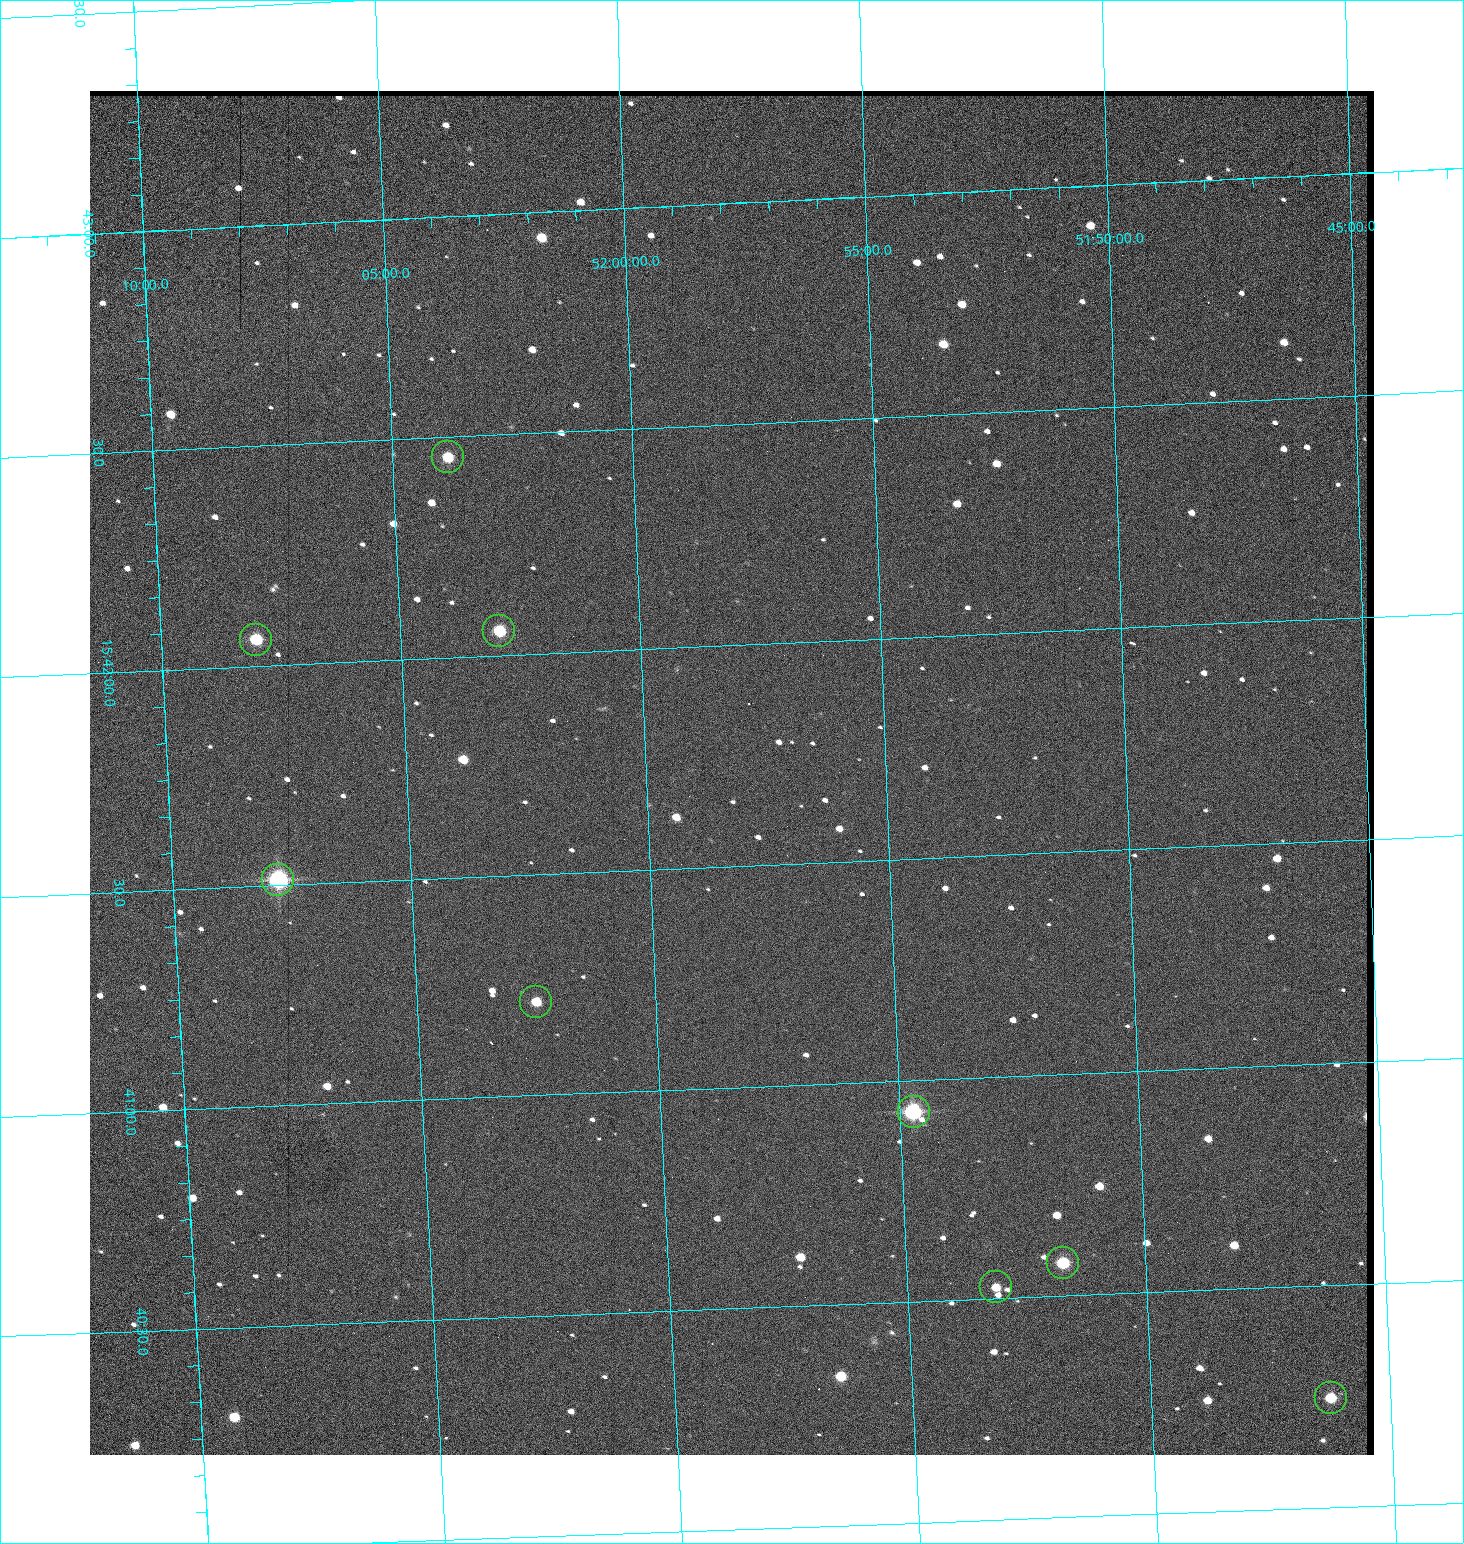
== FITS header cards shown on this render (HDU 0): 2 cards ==
NAXIS1  =                 1284 / length of data axis 1
NAXIS2  =                 1364 / length of data axis 2

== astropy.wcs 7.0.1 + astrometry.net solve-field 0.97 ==
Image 1284 x 1364 px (HDU 0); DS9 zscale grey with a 90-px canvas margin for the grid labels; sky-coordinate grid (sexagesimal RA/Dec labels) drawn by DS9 from the SOLVED WCS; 9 Tycho-2 reference stars matched to detected sources circled (green)
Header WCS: RA---TAN/DEC--TAN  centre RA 15:41:43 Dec +51:58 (235.43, +51.97 deg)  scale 1.26 arcsec/px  FOV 26.9' x 28.5'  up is +93 deg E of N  parity flipped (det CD > 0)
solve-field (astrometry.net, Tycho-2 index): VERIFIED the header's WCS against the Tycho-2 star catalogue (9 matches, 0 conflicts) and refined it, rather than solving blind
Solved WCS: RA---TAN-SIP/DEC--TAN-SIP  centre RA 15:41:43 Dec +51:58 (235.43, +51.97 deg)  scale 1.25 arcsec/px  FOV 26.8' x 28.5'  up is +92 deg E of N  parity flipped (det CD > 0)
The solver's refit moves the header's centre by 0.51 arcsec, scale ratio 0.9969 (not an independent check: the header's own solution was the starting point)
Tycho-2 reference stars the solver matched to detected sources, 9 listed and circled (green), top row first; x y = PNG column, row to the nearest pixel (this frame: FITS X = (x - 90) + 1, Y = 1364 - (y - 91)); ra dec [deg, ICRS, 3 dp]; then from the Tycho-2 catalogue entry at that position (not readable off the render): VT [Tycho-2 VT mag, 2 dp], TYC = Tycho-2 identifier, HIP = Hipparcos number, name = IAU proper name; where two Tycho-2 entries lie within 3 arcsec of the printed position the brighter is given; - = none
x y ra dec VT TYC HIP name
448 457 235.614 +52.064 11.61 3489-1132-1 - -
499 631 235.514 +52.049 11.19 3489-1407-1 - -
256 640 235.515 +52.133 11.12 3489-1380-1 - -
278 880 235.378 +52.130 9.31 3489-1322-1 76850 -
536 1002 235.303 +52.042 11.52 3489-958-1 - -
914 1112 235.232 +51.912 9.59 3489-824-1 - -
1063 1263 235.143 +51.862 10.97 3489-1016-1 - -
996 1287 235.131 +51.886 12.29 3489-908-1 - -
1331 1398 235.062 +51.771 11.53 3489-1453-1 - -